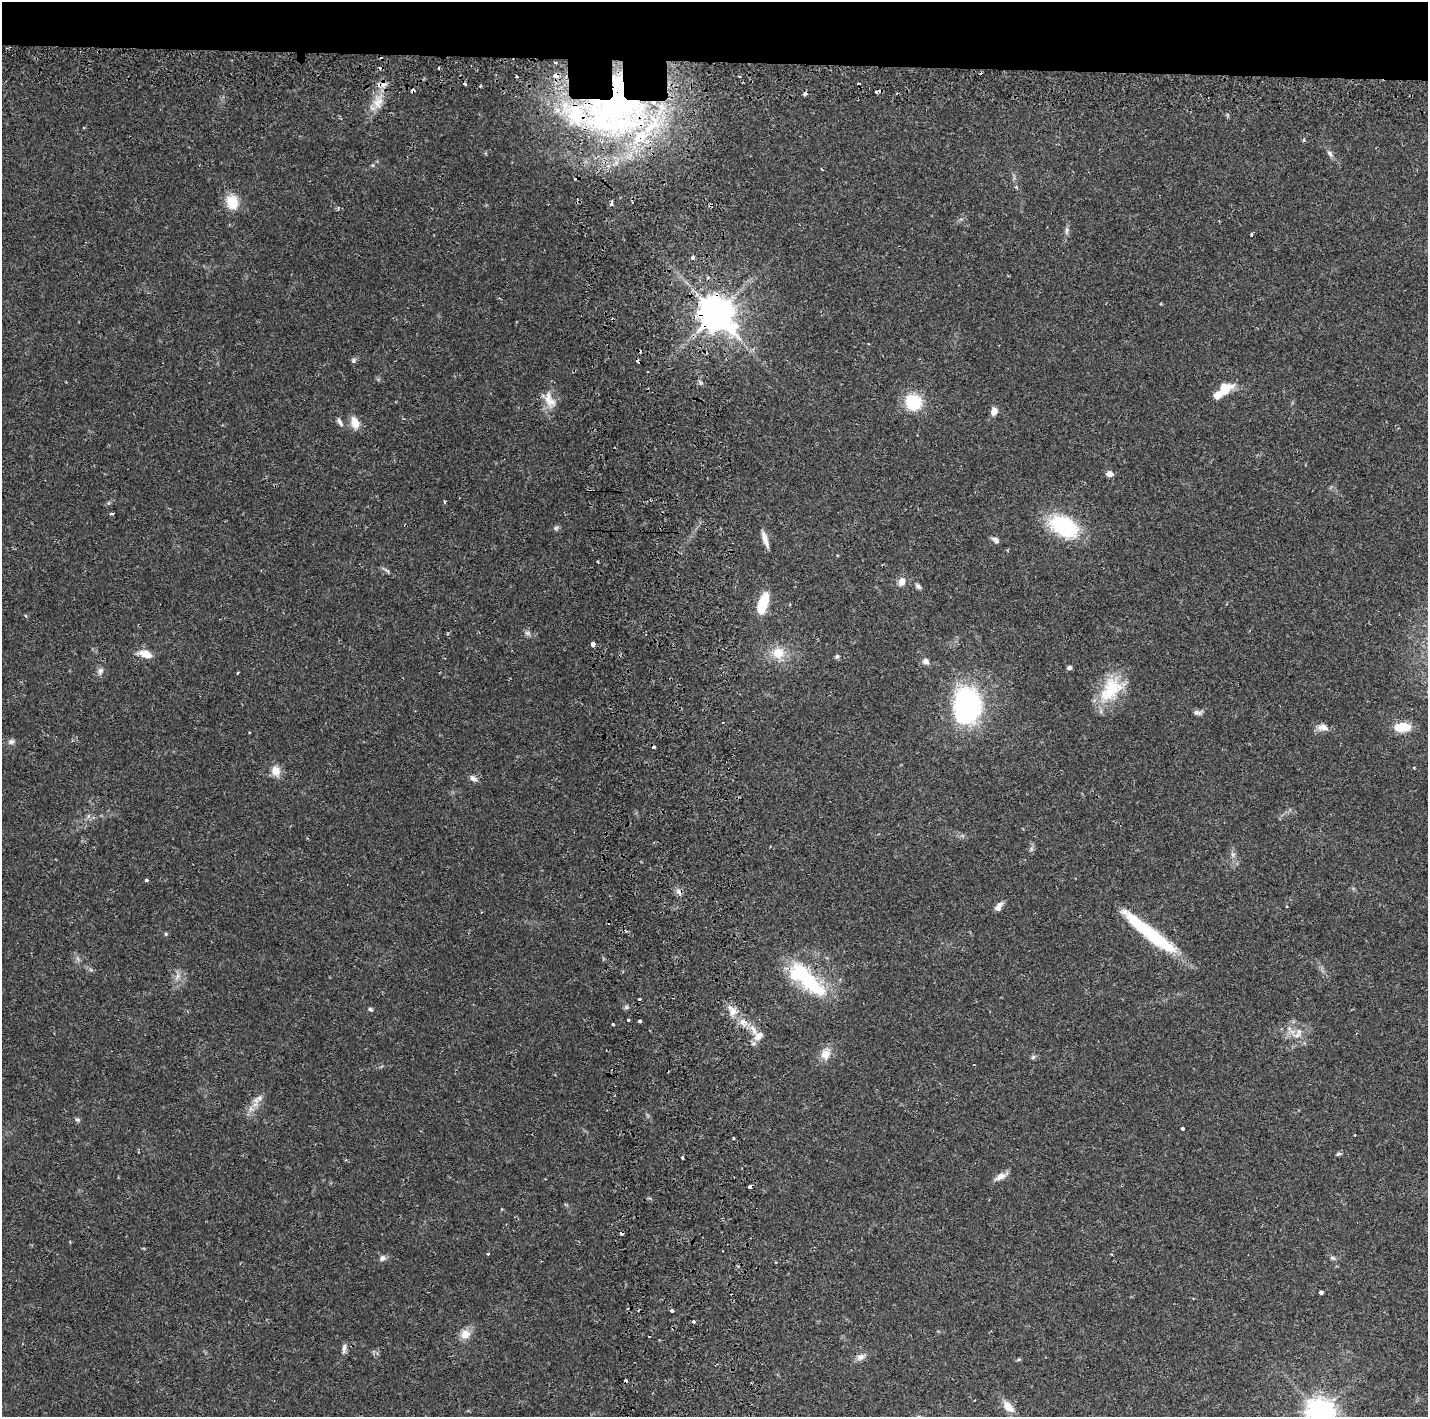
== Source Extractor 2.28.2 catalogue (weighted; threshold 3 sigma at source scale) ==
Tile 2 of 3 x 3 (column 2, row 1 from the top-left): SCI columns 1650-3075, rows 2957-4371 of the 4778 x 4489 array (HDU 1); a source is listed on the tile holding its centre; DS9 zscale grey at full resolution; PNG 1430 x 1419 px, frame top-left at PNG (2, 2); no overlay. Shown black and unused: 5% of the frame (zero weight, under 2 of 3 exposures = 4% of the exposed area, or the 3 px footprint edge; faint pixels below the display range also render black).
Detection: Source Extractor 2.28.2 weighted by HDU 2 'WHT'; one run over the whole footprint, this tile lists its part. Background 0.0505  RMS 0.0035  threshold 0.0159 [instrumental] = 3 sigma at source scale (4.5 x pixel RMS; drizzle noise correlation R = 1.50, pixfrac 1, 0.0396/0.0396 arcsec/px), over >= 5 px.
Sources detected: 127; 3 inside a brighter object's white glare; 18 cosmic-ray / hot-pixel residue — not listed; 9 inside a brighter listed object's ellipse — not listed separately; the other 97 listed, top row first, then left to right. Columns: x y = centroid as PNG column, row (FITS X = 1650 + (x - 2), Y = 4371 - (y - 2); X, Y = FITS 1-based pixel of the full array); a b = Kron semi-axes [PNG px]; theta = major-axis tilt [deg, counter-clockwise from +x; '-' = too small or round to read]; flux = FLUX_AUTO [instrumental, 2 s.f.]
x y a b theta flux
438 68 3 3 - 0.49
517 77 3 3 - 0.65
739 77 4 3 - 0.47
480 86 4 3 - 0.46
412 91 4 3 - 2.3
877 92 6 3 4 1.3
378 101 25 14 72 6.9
614 110 85 76 8 160
1304 140 4 3 - 0.43
1330 153 10 5 -52 1.1
232 202 16 13 -70 7.4
632 202 3 2 - 0.46
338 208 5 4 - 0.54
1066 230 9 4 89 0.93
1251 234 4 3 - 0.39
693 257 3 3 - 2.1
716 314 11 9 -39 820
354 360 7 6 - 0.78
1225 387 16 12 15 6.7
549 400 26 13 -65 5.1
913 402 19 18 - 13
994 411 9 6 78 2.4
340 422 12 5 -59 1.1
355 423 12 8 -71 4.9
1110 474 9 7 -5 1.5
112 513 4 3 - 0.56
1064 527 28 17 -27 30
556 528 7 5 47 0.72
765 539 20 6 -71 2.8
995 540 10 5 -37 1.3
387 570 11 4 -33 0.88
902 581 10 7 70 2.7
918 586 9 5 -45 0.94
763 603 20 8 72 14
26 616 5 3 - 0.35
528 633 9 6 -26 1
447 634 4 3 - 0.37
593 644 4 3 - 10
778 653 17 15 13 6.9
145 654 17 8 -14 4.2
837 656 6 5 - 0.71
925 662 9 7 -38 1.5
1069 668 6 5 - 0.83
100 671 10 7 64 1.3
238 673 3 2 - 0.35
1111 690 37 23 53 16
967 705 37 26 88 63
1197 713 12 6 -14 1.2
1323 727 15 8 -7 2.5
1402 727 16 9 4 9.1
11 742 8 7 - 1.2
1414 768 3 2 - 0.32
276 771 15 10 -73 3.4
473 778 11 6 -31 1.4
1031 849 7 4 73 0.72
1233 855 6 6 - 0.9
146 880 4 3 - 0.64
679 892 10 7 -72 1.6
999 907 13 6 61 2
166 934 5 4 - 0.43
1151 935 60 15 -36 21
91 970 7 4 -19 0.65
177 976 9 4 81 1.3
810 980 34 17 -52 25
370 1009 6 5 - 0.66
732 1012 12 10 81 3.1
628 1020 3 3 - 0.58
640 1021 3 3 - 5
742 1022 9 7 -65 2
613 1024 3 3 - 1.3
753 1030 20 7 -62 3.7
1297 1035 14 8 22 3
826 1054 15 12 58 4.1
1033 1057 7 5 46 0.68
259 1098 9 7 51 1.7
251 1109 7 6 - 1.4
77 1120 7 5 -20 0.65
1182 1128 3 3 - 0.65
734 1138 3 2 - 0.55
1338 1154 7 4 18 0.61
683 1157 3 3 - 1
1001 1176 17 7 25 2.5
1122 1185 4 2 - 0.3
749 1187 4 3 - 2.1
621 1233 4 3 - 2
488 1254 3 3 - 0.59
382 1258 8 8 - 1.3
1332 1258 8 5 -27 0.79
1321 1292 4 4 - 2.1
672 1311 4 3 - 1.4
694 1322 3 3 - 0.88
465 1334 12 11 - 3.8
344 1348 13 5 83 1.4
860 1357 12 8 26 1.9
1019 1359 6 4 19 0.46
1008 1407 15 8 -45 4.7
1320 1412 8 8 - 430
Overlapping masked pixels (flux is a lower limit): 8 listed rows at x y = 412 91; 877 92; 614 110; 716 314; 679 892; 1122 1185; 749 1187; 621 1233
Isophote crosses this tile's border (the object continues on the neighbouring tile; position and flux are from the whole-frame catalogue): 2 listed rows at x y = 1402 727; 1320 1412